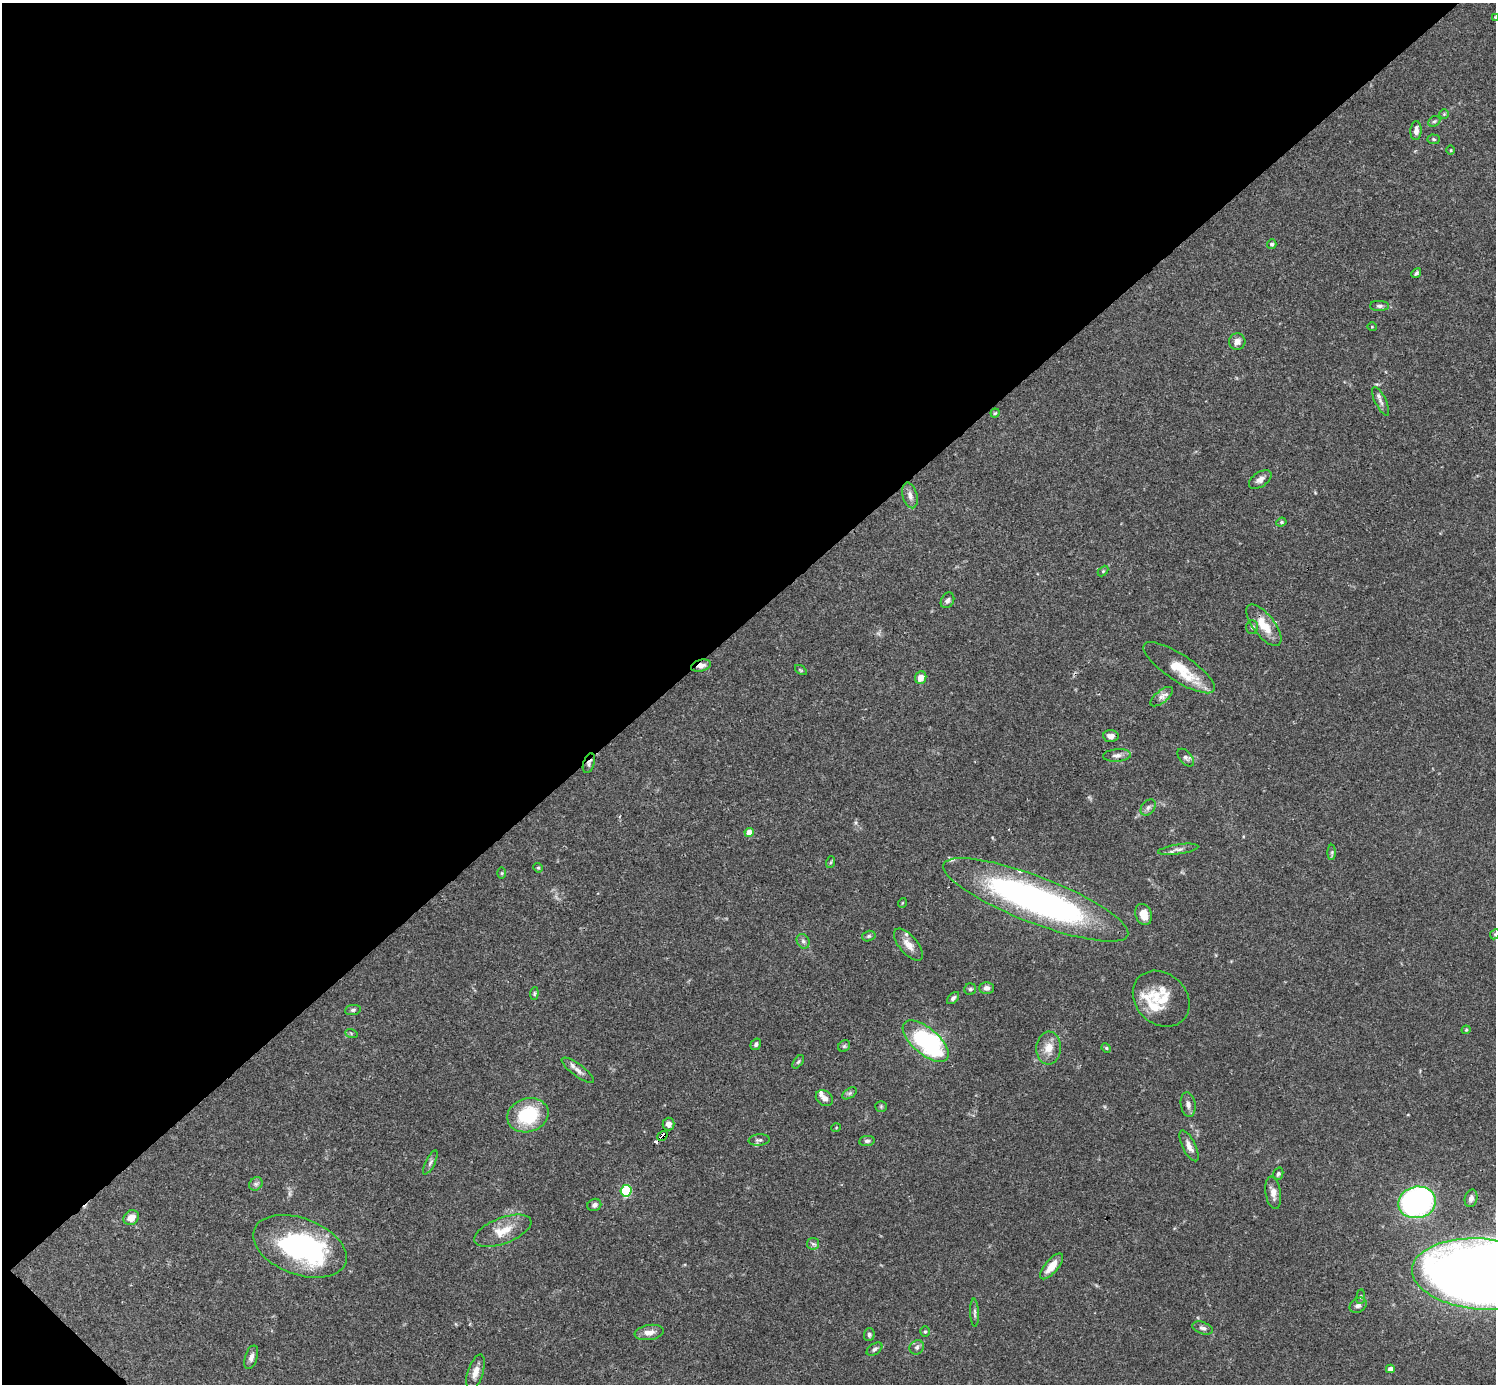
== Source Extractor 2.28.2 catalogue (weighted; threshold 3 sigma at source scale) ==
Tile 5 of 4 x 4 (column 1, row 2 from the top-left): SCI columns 1-1494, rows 2920-4301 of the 5982 x 5981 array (HDU 1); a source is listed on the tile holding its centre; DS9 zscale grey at full resolution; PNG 1498 x 1386 px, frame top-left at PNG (2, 3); each listed source drawn as its Kron ellipse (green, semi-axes under 4 px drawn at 4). Shown black and unused: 45% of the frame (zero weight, under 3 of 4 exposures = <1% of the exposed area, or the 3 px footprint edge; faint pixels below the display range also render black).
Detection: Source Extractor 2.28.2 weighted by HDU 2 'WHT'; one run over the whole footprint, this tile lists its part. Background 0.0692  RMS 0.0032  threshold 0.0144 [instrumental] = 3 sigma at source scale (4.5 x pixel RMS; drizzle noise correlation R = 1.50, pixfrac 1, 0.05/0.05 arcsec/px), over >= 5 px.
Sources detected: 103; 1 inside a brighter object's white glare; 1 cosmic-ray / hot-pixel residue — neither listed nor drawn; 6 inside a brighter listed object's ellipse — not listed separately; the other 95 listed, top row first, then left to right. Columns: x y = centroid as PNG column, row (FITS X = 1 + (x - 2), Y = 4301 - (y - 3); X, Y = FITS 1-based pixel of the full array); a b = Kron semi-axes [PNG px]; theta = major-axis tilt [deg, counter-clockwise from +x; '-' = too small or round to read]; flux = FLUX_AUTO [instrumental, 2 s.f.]
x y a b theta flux
1495 17 4 3 - 0.23
1444 114 5 5 - 0.4
1434 121 6 4 28 0.54
1416 131 9 5 87 1.7
1434 139 6 5 - 0.52
1451 150 4 3 - 0.25
1272 244 5 4 - 0.6
1416 273 5 4 - 0.61
1379 306 9 5 0 0.83
1372 327 5 3 - 0.24
1237 341 8 8 - 2
1381 401 16 5 -64 1.4
995 413 4 4 - 0.42
1260 479 13 7 34 1.7
910 495 13 7 -75 1.8
1281 522 5 4 - 0.5
1103 571 6 4 45 0.39
947 600 8 6 60 1
1264 625 25 10 -52 7.1
1252 627 7 6 - 0.66
701 666 10 5 13 1.9
1179 668 42 13 -33 10
801 670 6 4 -35 0.45
921 678 6 5 - 3
1162 697 13 6 39 1.5
1111 736 8 6 -4 1.6
1117 755 14 6 5 1.5
1186 758 10 6 -48 0.99
589 763 10 5 71 0.98
1148 807 9 6 49 0.99
749 832 4 4 - 3.5
1178 849 20 5 8 1.6
1332 852 7 4 89 0.57
831 862 6 4 70 0.4
538 868 5 4 - 0.41
502 873 6 4 90 0.39
1036 900 99 23 -21 120
902 903 5 3 - 0.24
1144 914 11 8 -70 4.5
1495 934 5 4 - 0.39
869 936 7 5 16 0.57
803 941 7 6 - 0.92
908 945 19 9 -50 3.1
987 988 7 6 - 1.3
970 989 6 5 - 0.6
534 994 6 4 84 0.44
953 998 7 4 45 0.85
1161 999 31 25 -43 11
353 1010 8 5 8 0.7
1466 1030 4 4 - 0.34
351 1033 6 4 -19 0.4
926 1041 28 13 -40 47
756 1044 6 5 - 0.71
844 1046 6 5 - 0.49
1049 1048 16 12 87 4
1106 1048 5 4 - 0.38
798 1062 8 4 54 0.51
578 1070 19 6 -37 2
850 1093 8 5 32 0.69
824 1098 9 7 -36 1.5
1188 1105 12 7 -80 1.5
881 1106 5 5 - 0.43
528 1115 21 17 17 17
669 1124 6 6 - 1.3
836 1128 5 3 - 0.24
662 1136 6 3 34 1.9
759 1140 10 5 5 0.97
867 1141 8 5 7 0.75
1189 1146 17 6 -64 2.1
430 1162 13 4 63 0.94
1278 1174 6 5 - 0.69
256 1184 7 6 - 0.86
626 1191 6 5 - 23
1273 1193 16 7 -81 2.5
1471 1198 9 6 75 1.5
1417 1202 19 15 12 89
594 1205 7 6 - 1
131 1218 8 7 - 2.8
503 1231 30 13 21 6.3
813 1244 6 6 - 0.7
300 1246 49 28 -20 54
1051 1266 16 6 51 4.3
1481 1274 70 35 -4 820
1361 1297 7 4 83 0.53
1358 1305 9 7 34 1.3
975 1313 14 4 -88 0.82
1203 1328 11 6 -18 0.95
649 1332 15 7 9 2.3
925 1332 5 5 - 0.44
869 1335 6 5 - 0.68
917 1347 7 6 - 1
874 1349 9 5 34 0.79
251 1357 12 6 72 1.6
1390 1369 4 4 - 1.5
475 1372 18 7 72 2.7
Overlapping masked pixels (flux is a lower limit): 3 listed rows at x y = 701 666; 589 763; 662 1136
Isophote crosses this tile's border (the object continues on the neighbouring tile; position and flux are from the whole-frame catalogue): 3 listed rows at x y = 1495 17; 1495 934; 1481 1274